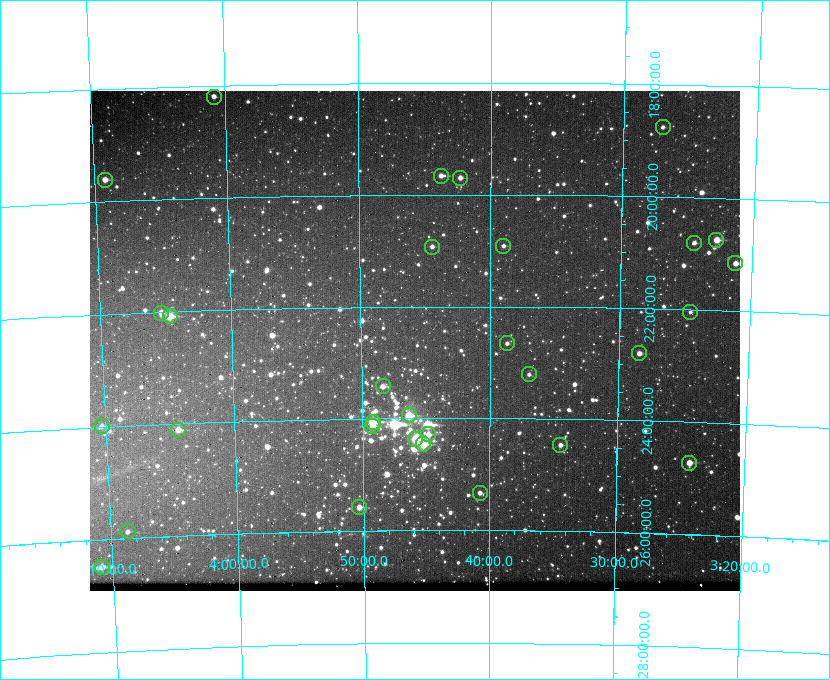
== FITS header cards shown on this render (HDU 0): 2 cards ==
NAXIS1  =                  650 / Width of table row in bytes
NAXIS2  =                  500 / Number of rows in table

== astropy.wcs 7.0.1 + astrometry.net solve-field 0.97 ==
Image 650 x 500 px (HDU 0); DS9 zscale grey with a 90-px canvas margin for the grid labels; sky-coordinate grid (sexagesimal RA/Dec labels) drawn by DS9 from the SOLVED WCS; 31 Tycho-2 reference stars matched to detected sources circled (green)
Header WCS: none
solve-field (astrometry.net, Tycho-2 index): SOLVED blind (the file carries no WCS)
Solved WCS: RA---TAN-SIP/DEC--TAN-SIP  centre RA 03:45:51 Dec +22:36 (56.46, +22.61 deg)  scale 64.4 arcsec/px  FOV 698.1' x 537.1'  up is -180 deg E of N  parity flipped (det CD > 0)
(file carries no celestial WCS; the grid is the blind solution)
Tycho-2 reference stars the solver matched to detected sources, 31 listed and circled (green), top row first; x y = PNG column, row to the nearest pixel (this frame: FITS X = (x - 90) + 1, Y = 500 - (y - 91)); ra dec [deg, ICRS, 3 dp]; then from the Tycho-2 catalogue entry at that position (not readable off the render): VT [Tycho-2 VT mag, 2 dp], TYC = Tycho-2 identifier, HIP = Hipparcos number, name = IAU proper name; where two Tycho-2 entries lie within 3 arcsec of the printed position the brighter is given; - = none
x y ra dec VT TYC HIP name
214 97 60.203 +18.194 5.91 1254-866-1 18735 -
663 127 51.763 +18.757 6.56 1241-799-1 16077 -
441 176 55.947 +19.665 6.24 1243-280-1 17408 -
460 178 55.579 +19.700 5.67 1243-946-1 17309 -
105 180 62.292 +19.609 5.62 1259-984-1 19388 -
716 240 50.689 +20.742 5.22 1245-1185-1 15737 -
694 243 51.109 +20.803 6.06 1245-387-1 15870 -
503 246 54.750 +20.916 6.51 1247-1065-1 17026 -
432 247 56.118 +20.929 6.08 1260-1427-1 17453 -
735 263 50.307 +21.147 5.34 1245-1184-1 15627 -
690 312 51.144 +22.040 6.92 1245-817-1 15882 -
161 313 61.334 +22.009 5.97 1262-1646-1 19076 -
170 316 61.174 +22.082 4.46 1262-1645-1 19038 -
507 343 54.670 +22.660 6.70 1799-660-1 17000 -
639 353 52.111 +22.804 6.15 1797-1555-1 16181 -
529 374 54.242 +23.211 6.73 1798-536-1 16859 -
383 386 57.087 +23.421 5.43 1800-2207-1 17776 -
409 415 56.582 +23.948 4.15 1800-2204-1 17608 Merope
373 422 57.291 +24.053 3.60 1800-2203-1 17847 Atlas
102 426 62.570 +23.981 7.28 1814-1494-1 - -
372 426 57.297 +24.137 5.03 1800-2200-1 17851 Pleione
178 430 61.090 +24.106 5.60 1814-1647-1 19009 -
428 434 56.201 +24.289 5.44 1799-1440-1 17489 Celaeno
415 439 56.457 +24.368 3.85 1799-1439-1 17573 Maia
423 444 56.302 +24.467 4.27 1803-1585-1 17531 Taygeta
560 445 53.611 +24.465 6.09 1802-1524-1 16664 -
689 463 51.077 +24.724 5.64 1801-1864-1 15861 -
480 493 55.193 +25.329 6.11 1803-1582-1 17181 -
359 507 57.579 +25.579 5.26 1804-2519-1 17954 -
128 531 62.163 +25.878 7.36 1818-148-1 19341 -
102 567 62.708 +26.481 5.43 1822-2315-1 19513 -